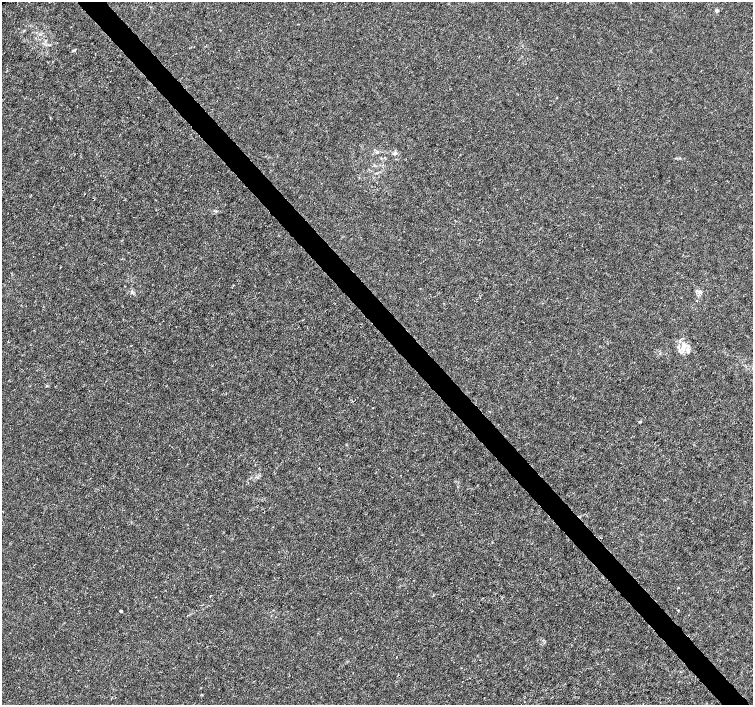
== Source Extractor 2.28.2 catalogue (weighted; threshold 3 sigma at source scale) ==
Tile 6 of 4 x 4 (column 2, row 2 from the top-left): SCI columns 1508-3008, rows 3020-4424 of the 6012 x 5974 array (HDU 1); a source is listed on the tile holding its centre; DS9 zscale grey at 2 x 2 block average (1 PNG px = mean of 2 x 2 image px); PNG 755 x 707 px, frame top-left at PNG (2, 2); no overlay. Shown black and unused: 4% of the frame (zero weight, under 3 of 4 exposures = <1% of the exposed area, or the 3 px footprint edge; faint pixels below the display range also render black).
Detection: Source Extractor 2.28.2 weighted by HDU 2 'WHT'; one run over the whole footprint, this tile lists its part. Background 8.57e-04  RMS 0.0013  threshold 0.00599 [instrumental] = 3 sigma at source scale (4.5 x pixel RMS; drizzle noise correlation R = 1.50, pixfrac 1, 0.0396/0.0396 arcsec/px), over >= 5 px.
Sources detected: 16; all 16 listed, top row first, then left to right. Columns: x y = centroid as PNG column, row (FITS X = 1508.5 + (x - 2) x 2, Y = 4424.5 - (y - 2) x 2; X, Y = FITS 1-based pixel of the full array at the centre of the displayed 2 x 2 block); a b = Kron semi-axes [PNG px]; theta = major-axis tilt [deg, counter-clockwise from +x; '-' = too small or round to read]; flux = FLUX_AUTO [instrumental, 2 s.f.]
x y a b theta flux
717 10 4 4 - 0.71
74 50 5 3 - 0.35
374 150 3 2 - 0.16
377 152 4 3 - 0.43
395 153 6 4 80 0.67
216 211 4 2 - 0.37
132 292 5 3 - 0.56
700 292 5 4 - 0.71
680 341 5 3 - 0.48
683 347 4 4 - 1.6
679 350 4 3 - 0.48
688 350 9 5 -83 1.4
660 354 3 2 - 0.19
640 422 4 2 - 0.35
678 610 2 2 - 0.17
121 611 2 2 - 0.43
Diffuse or blended objects may show on this block-average render without a row.